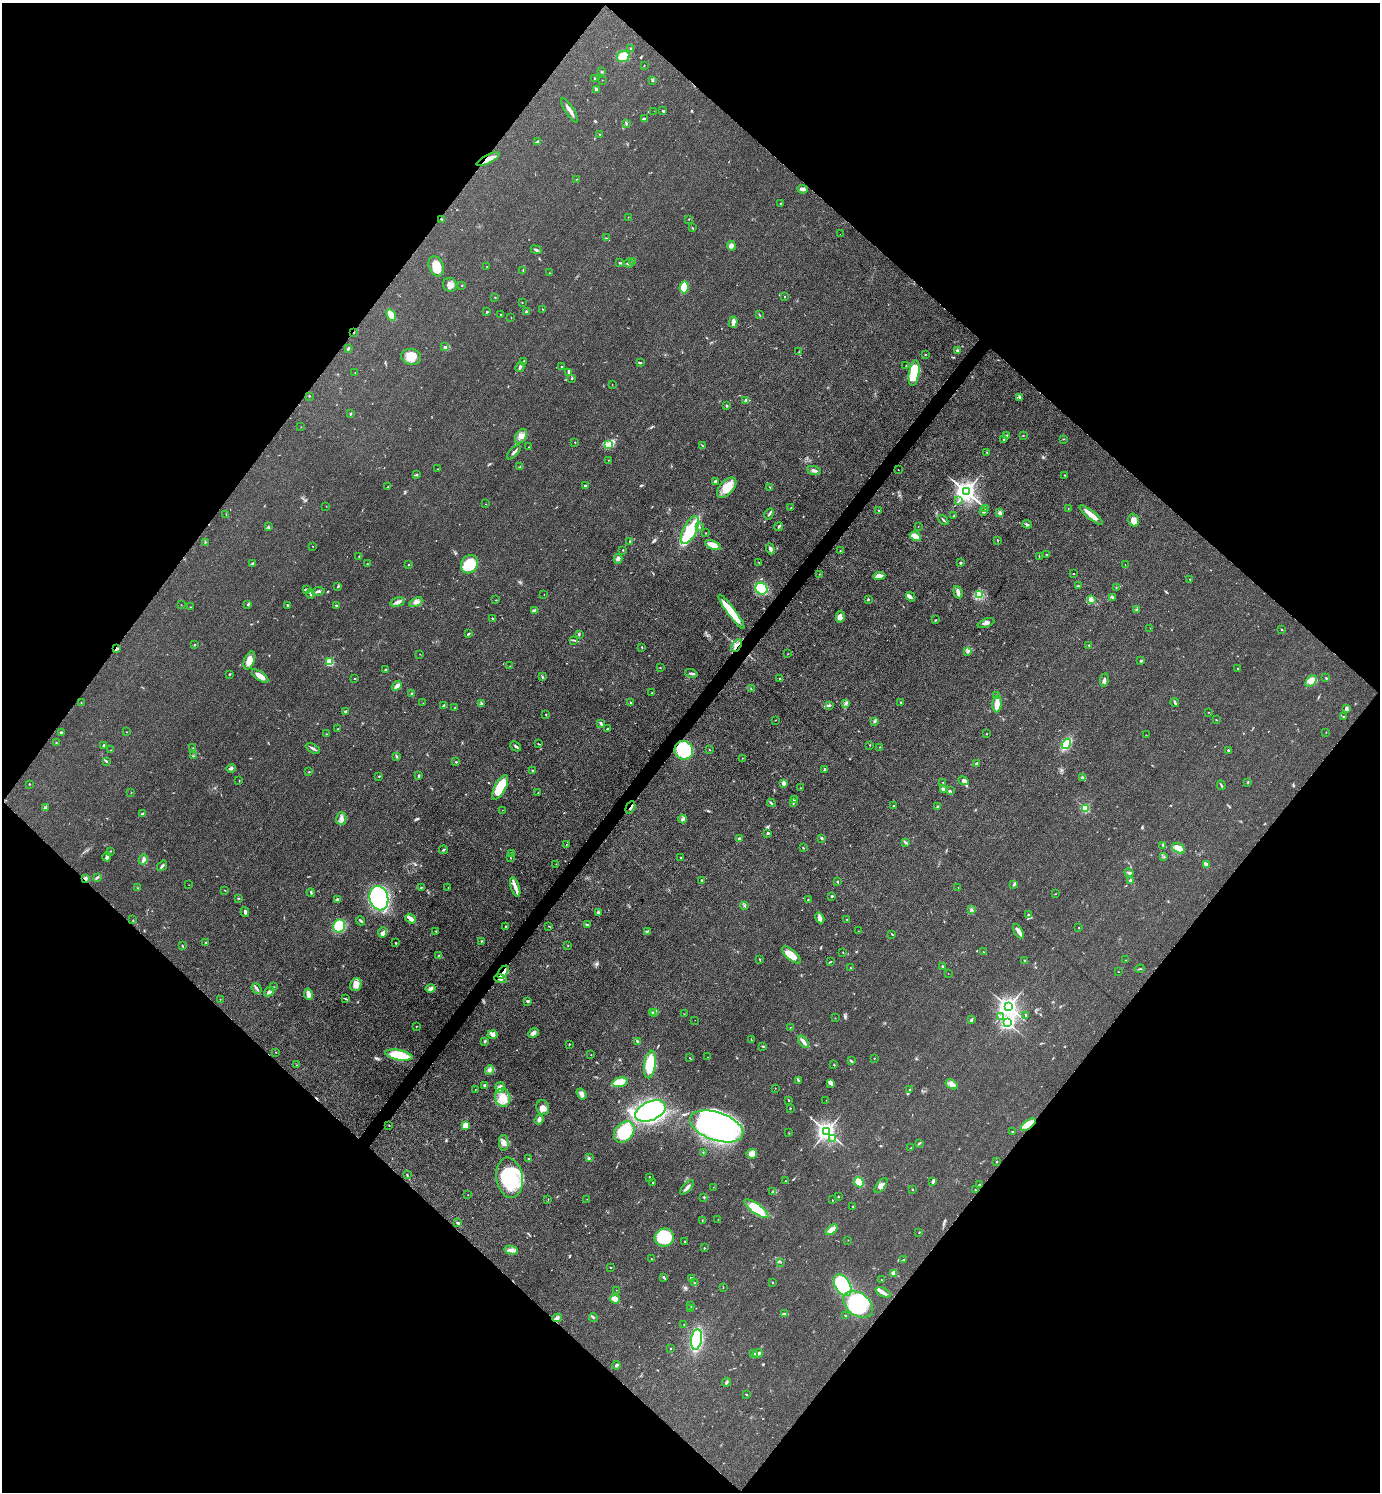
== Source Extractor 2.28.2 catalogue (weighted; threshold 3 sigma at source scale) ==
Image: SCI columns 299-5808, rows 3-5959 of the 5964 x 5961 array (HDU 1 of 3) = the unmasked area's bounding box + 8 px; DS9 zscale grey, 4 x 4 block average (1 PNG px = mean of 4 x 4 image px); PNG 1382 x 1494 px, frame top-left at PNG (2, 3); each listed source drawn as its Kron ellipse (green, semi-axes under 4 px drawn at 4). Shown black and unused: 50% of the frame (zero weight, under 3 of 4 exposures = <1% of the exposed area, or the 3 px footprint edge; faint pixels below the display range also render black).
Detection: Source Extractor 2.28.2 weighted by HDU 2 'WHT'. Background 0.0497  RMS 0.0063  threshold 0.0284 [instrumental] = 3 sigma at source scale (4.5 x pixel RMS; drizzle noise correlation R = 1.50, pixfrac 1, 0.05/0.05 arcsec/px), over >= 5 px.
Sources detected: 551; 4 inside a brighter object's white glare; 1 cosmic-ray / hot-pixel residue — neither listed nor drawn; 8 coinciding with a brighter row at this scale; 31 inside a brighter listed object's ellipse — not listed separately; of the other 507, all 500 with FLUX_AUTO >= 0.657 (the completeness limit of this list) listed and drawn (7 fainter detections not listed), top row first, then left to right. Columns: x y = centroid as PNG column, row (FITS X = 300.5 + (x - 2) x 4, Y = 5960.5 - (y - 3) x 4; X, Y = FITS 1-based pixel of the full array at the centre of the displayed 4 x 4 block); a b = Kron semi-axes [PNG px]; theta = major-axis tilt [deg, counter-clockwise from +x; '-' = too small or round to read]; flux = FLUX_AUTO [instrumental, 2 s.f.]
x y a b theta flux
631 48 2 2 - 3.2
623 56 6 5 - 70
644 66 2 2 - 1
601 72 2 2 - 1.6
595 79 2 2 - 5.9
602 80 2 2 - 0.87
652 80 2 2 - 4.4
596 90 3 2 - 8.7
569 110 14 2 -57 21
654 111 2 2 - 0.89
663 111 2 2 - 6.7
644 119 3 2 - 8.9
626 123 2 2 - 1.9
600 134 2 2 - 2.3
537 142 3 2 - 3.8
488 159 12 3 26 41
576 179 2 2 - 1.6
803 189 5 2 - 19
780 203 2 2 - 1.5
628 217 2 2 - 1.2
441 219 4 2 - 4.8
689 219 2 2 - 1.8
692 228 2 2 - 2.5
840 234 2 2 - 0.72
606 238 2 2 - 1.2
731 246 5 4 - 10
536 250 5 2 - 7
633 261 3 2 - 5
620 263 2 2 - 3.9
628 263 5 2 - 5.4
436 266 10 7 -69 46
487 266 2 2 - 1.5
523 270 3 2 - 2.6
549 273 2 2 - 2.2
450 285 7 6 - 24
462 285 2 2 - 2.1
684 287 6 4 84 55
784 297 2 2 - 2.2
495 298 2 2 - 1.4
522 303 2 2 - 1.5
542 309 2 2 - 1.3
487 312 2 2 - 4.6
526 312 3 2 - 5.4
500 314 2 2 - 1.8
391 315 6 3 -62 40
759 315 3 2 - 2.1
511 318 2 2 - 1.1
733 322 5 2 - 24
354 332 2 2 - 1.6
444 347 2 2 - 3.8
348 348 3 2 - 5.7
957 351 2 2 - 45
799 352 2 2 - 1.2
925 355 2 2 - 2.3
411 357 10 8 -11 50
523 361 3 2 - 2.9
640 363 3 2 - 4.1
906 366 2 2 - 2.3
520 367 5 2 - 7.9
561 367 2 2 - 4.2
569 372 3 2 - 16
355 373 2 2 - 1.2
914 373 13 5 81 150
572 378 3 2 - 3
612 385 2 2 - 0.86
309 396 2 2 - 2.1
1020 397 2 2 - 2.7
746 400 2 2 - 56
726 406 3 2 - 4
350 414 2 2 - 3.9
301 427 2 2 - 2
1007 435 4 2 - 4.9
1023 435 2 2 - 1.2
521 436 8 5 60 21
1063 439 2 2 - 1.6
1004 440 2 2 - 1.9
575 442 2 2 - 3.3
609 445 4 3 - 9.5
703 446 3 2 - 1.7
528 447 2 2 - 1.7
514 452 9 2 46 8.9
987 452 2 2 - 0.99
608 460 2 2 - 1.8
520 467 2 2 - 2.3
438 469 2 2 - 1.2
898 470 2 2 - 0.93
814 471 7 3 -19 12
416 475 3 2 - 3.5
1065 475 2 2 - 1.9
715 481 3 2 - 5.2
388 486 3 2 - 1.6
585 486 4 2 - 7.2
770 487 2 2 - 1.9
727 488 12 6 47 60
966 492 3 3 - 2700
958 501 2 2 - 2
486 504 2 2 - 1.1
326 506 2 2 - 0.71
790 508 2 2 - 0.99
986 509 2 2 - 2.6
1068 509 2 2 - 0.89
879 510 3 2 - 2.9
983 512 3 2 - 4.5
1000 513 4 4 - 11
226 514 2 2 - 1
769 514 6 2 60 5.7
954 515 4 2 - 3
1091 515 14 3 -39 48
943 520 5 2 - 4.5
1134 520 6 5 - 17
1027 524 4 2 - 5.2
918 526 2 2 - 0.83
268 527 3 2 - 3.3
699 527 2 2 - 3.7
779 527 5 2 - 6
690 530 15 6 63 110
706 533 2 2 - 1.3
915 536 6 4 -27 39
997 540 2 2 - 2
630 541 3 2 - 2.8
205 542 2 2 - 1.5
713 545 8 4 -22 51
313 546 2 2 - 0.84
770 549 6 3 -69 10
623 550 2 2 - 2.1
840 551 2 2 - 1.2
1047 555 3 2 - 2.6
359 556 3 2 - 2.1
1039 556 2 2 - 1.9
618 559 5 3 - 8.7
759 562 2 2 - 1.2
960 563 2 2 - 4.7
252 564 4 2 - 6.3
367 564 2 2 - 1.8
408 564 2 2 - 6.7
469 564 9 8 - 150
1125 564 2 2 - 0.78
1073 573 2 2 - 1.6
819 574 2 2 - 0.99
879 576 6 3 5 26
1189 579 2 2 - 1.5
338 586 3 2 - 4.2
1079 586 2 2 - 1.1
1116 587 2 2 - 1.2
306 589 4 2 - 8.2
761 589 6 5 - 150
318 591 6 2 9 8.6
958 592 6 2 -72 20
310 594 5 2 - 5.9
544 594 2 2 - 0.74
980 594 4 3 - 9.9
911 597 5 2 - 7.7
1112 597 4 2 - 4.3
868 599 2 2 - 3.5
496 600 2 2 - 1
1091 600 4 3 - 8.2
398 602 7 3 14 14
416 602 7 4 28 15
248 604 3 2 - 4.4
181 605 2 2 - 0.82
287 605 2 2 - 6.6
336 605 2 2 - 5.6
190 607 2 2 - 1.1
1137 610 2 2 - 1.2
534 611 3 2 - 4.4
731 612 21 4 -54 94
840 617 6 3 84 12
492 618 3 2 - 2.5
936 620 2 2 - 2.1
986 623 9 3 20 12
1150 628 2 2 - 0.72
1282 629 2 2 - 3.2
468 633 3 2 - 3.8
579 634 2 2 - 1.6
574 640 3 2 - 3.8
194 645 3 2 - 2.1
737 645 7 2 55 11
1089 645 2 2 - 1.9
642 647 3 2 - 2.1
117 649 3 3 - 5.2
967 651 2 2 - 3.1
420 654 2 2 - 0.82
788 654 2 2 - 1
249 660 9 5 70 32
1141 661 2 2 - 5.7
329 662 2 2 - 250
510 666 2 2 - 1.4
660 667 2 2 - 1.3
1238 669 4 2 - 3.4
385 670 2 2 - 6.2
691 673 6 2 -13 6.9
229 674 3 2 - 2.3
260 676 10 3 -37 36
542 677 3 2 - 3.1
1326 678 2 2 - 2.6
354 679 2 2 - 1.9
780 679 2 2 - 2.9
1104 680 7 2 81 9
1311 681 7 4 44 33
397 686 5 3 - 19
751 689 2 2 - 1.4
412 693 2 2 - 4.3
652 693 2 2 - 2.4
996 695 2 2 - 1.8
81 702 2 2 - 1.4
900 702 2 2 - 1.9
423 703 2 2 - 1
631 703 2 2 - 9.1
846 703 2 2 - 2.3
1175 703 4 2 - 4.9
481 704 4 3 - 5.4
997 704 8 4 86 31
829 705 3 2 - 3.7
444 706 4 2 - 12
455 707 3 2 - 2
1346 708 4 3 - 6.9
346 711 4 2 - 6.6
1208 712 2 2 - 1.1
546 714 2 2 - 1.5
1344 717 3 2 - 3.6
775 720 2 2 - 1
1216 720 2 2 - 1.3
875 721 3 2 - 4.6
601 723 4 2 - 7.4
338 729 2 2 - 2.1
608 729 4 2 - 4.1
61 732 3 2 - 8.2
126 732 2 2 - 1.3
1326 732 2 2 - 1.1
987 733 2 2 - 1.1
327 734 3 2 - 1.7
1146 735 2 2 - 1.1
56 743 2 2 - 1.1
539 744 3 2 - 2.1
1066 744 6 3 54 160
104 745 2 2 - 5.7
870 745 2 2 - 2.1
515 746 6 2 -44 7.6
880 747 2 2 - 2.5
193 748 2 2 - 1.6
313 748 7 2 -30 9
111 750 2 2 - 1.3
684 750 9 9 - 200
709 750 2 2 - 1.9
1228 750 3 2 - 2.7
193 756 4 2 - 2.7
396 756 3 2 - 3.2
742 758 2 2 - 1.2
106 761 3 2 - 4.7
455 762 2 2 - 1.4
976 763 3 2 - 3.9
231 768 4 2 - 8.3
824 769 3 2 - 4.5
532 771 3 2 - 3.4
309 772 2 2 - 2.4
379 776 2 2 - 5.5
419 776 3 2 - 5.9
1083 778 4 2 - 2.6
239 780 2 2 - 1.7
964 781 5 4 - 9
943 782 2 2 - 1.4
1248 782 2 2 - 2.2
784 783 4 3 - 13
29 784 2 2 - 2
1221 785 5 2 - 6.2
500 787 13 5 61 120
801 788 2 2 - 1.7
943 789 3 3 - 9
950 791 4 2 - 3.7
131 792 2 2 - 1.3
538 793 2 2 - 1.5
794 800 2 2 - 1.9
793 802 2 2 - 2.8
771 803 4 2 - 4.1
894 806 2 2 - 2.2
937 806 3 2 - 3.3
45 807 3 3 - 5.4
630 807 6 2 63 9.5
1085 808 2 2 - 330
502 810 2 2 - 0.67
142 814 2 2 - 9
341 819 6 5 - 14
683 819 4 3 - 9.1
768 833 2 2 - 6.5
739 838 2 2 - 16
821 838 3 2 - 3.8
905 842 3 2 - 2.9
566 845 2 2 - 1.3
1163 845 2 2 - 2.9
803 848 2 2 - 3.1
1178 848 7 4 -29 29
443 850 4 2 - 3.5
110 851 2 2 - 1.7
512 853 3 2 - 1.6
107 857 4 3 - 10
1164 857 2 2 - 1.7
510 858 2 2 - 2.4
681 858 2 2 - 1.7
143 860 5 4 - 12
556 864 2 2 - 0.89
1206 865 3 2 - 26
162 866 6 2 51 8.2
1129 873 4 2 - 7.9
97 877 4 2 - 4
85 879 4 3 - 7
702 880 2 2 - 3.1
1130 880 3 2 - 6.1
837 882 2 2 - 2.5
1014 884 3 2 - 3.9
189 885 2 2 - 0.68
448 887 2 2 - 0.93
515 887 10 3 -72 20
958 887 2 2 - 1.4
138 888 2 2 - 1.6
421 888 2 2 - 2.2
225 890 2 2 - 1.2
311 893 4 2 - 3.6
1055 894 2 2 - 1.6
832 896 2 2 - 3.8
238 898 3 2 - 2.2
379 898 12 9 -77 460
337 899 3 2 - 4.8
808 899 4 2 - 3.2
744 905 2 2 - 2.4
971 910 2 2 - 3.2
245 912 5 3 - 8.4
598 913 3 2 - 9.1
1028 915 3 3 - 5
820 918 6 3 -59 11
411 919 6 2 -38 33
133 920 2 2 - 0.96
847 920 3 2 - 2.2
361 921 5 2 - 4.4
587 925 3 2 - 6.8
339 926 6 6 - 120
506 926 3 2 - 5.1
549 926 2 2 - 1.3
1079 928 2 2 - 2.4
436 931 3 2 - 3.2
647 931 4 2 - 4.8
858 931 2 2 - 0.87
1018 931 8 3 -60 20
383 932 5 4 - 11
892 934 3 2 - 2
482 941 2 2 - 1.5
206 943 2 2 - 1.6
396 943 2 2 - 2.8
182 946 3 2 - 2.7
568 946 2 2 - 1.5
843 952 2 2 - 1.4
983 952 2 2 - 1.5
791 955 12 5 -43 50
439 956 3 2 - 2.9
760 959 2 2 - 2.5
1126 960 2 2 - 0.97
1025 961 2 2 - 3.2
830 962 3 2 - 2.4
942 966 2 2 - 4.8
850 968 2 2 - 1.4
1140 969 5 2 - 3.3
1118 971 2 2 - 1.2
503 972 7 4 53 26
948 973 2 2 - 0.69
500 979 6 3 -12 10
356 985 7 5 65 23
273 987 2 2 - 0.87
256 988 5 3 - 7.5
431 988 5 3 - 11
269 992 5 2 - 13
308 994 6 3 -79 22
220 999 2 2 - 0.84
345 999 3 2 - 3
528 1001 3 3 - 4.7
1008 1007 3 3 - 2600
655 1012 3 2 - 3.1
652 1013 3 2 - 3.5
684 1014 2 2 - 1.2
1000 1016 2 2 - 2.6
1026 1016 3 2 - 2.7
835 1018 2 2 - 1
695 1020 2 2 - 0.66
971 1020 3 2 - 4.2
1008 1023 2 2 - 1000
416 1026 2 2 - 1.7
790 1027 2 2 - 0.96
533 1033 6 4 41 13
493 1034 5 4 - 10
751 1040 3 2 - 1.7
485 1041 2 2 - 3
637 1041 3 3 - 5.3
804 1042 7 2 -50 18
569 1044 2 2 - 2.1
763 1047 3 2 - 2.4
276 1052 2 2 - 1.2
399 1055 14 5 -11 120
591 1055 2 2 - 1.3
707 1057 2 2 - 1
689 1058 2 2 - 1.7
874 1059 3 2 - 1.2
851 1061 4 2 - 4.5
650 1064 14 5 82 150
297 1065 2 2 - 1.1
834 1065 2 2 - 2
489 1070 5 3 - 12
798 1081 3 2 - 3
620 1082 8 4 16 61
830 1083 4 2 - 6.3
952 1084 6 4 -30 16
485 1086 3 2 - 7.2
500 1087 5 4 - 18
775 1088 2 2 - 0.88
475 1089 2 2 - 0.95
910 1089 2 2 - 2.1
582 1094 6 4 -55 16
503 1098 9 7 -72 57
789 1100 2 2 - 2.2
826 1100 2 2 - 0.67
543 1108 7 6 - 23
790 1109 2 2 - 2
650 1111 16 9 24 1000
539 1120 5 3 - 11
1028 1124 9 4 37 75
389 1125 2 2 - 1.1
465 1125 3 2 - 26
717 1126 28 14 -19 980
826 1131 3 3 - 2500
1012 1131 2 2 - 1.5
624 1132 12 8 49 170
789 1133 2 2 - 1
833 1139 4 2 - 5.4
504 1143 8 5 -89 18
919 1143 4 2 - 4.1
911 1148 2 2 - 1.4
703 1152 2 2 - 1.6
752 1154 5 5 - 29
589 1157 2 2 - 1.4
529 1159 2 2 - 6.8
997 1162 2 2 - 2.2
407 1175 3 2 - 2.6
649 1177 2 2 - 1.4
509 1178 20 13 -80 300
785 1181 2 2 - 1.5
653 1182 2 2 - 2.3
859 1182 5 3 - 71
933 1182 4 3 - 7.5
881 1185 9 4 52 16
979 1185 2 2 - 2.5
687 1187 9 3 47 12
713 1187 2 2 - 0.88
912 1189 2 2 - 2.2
975 1190 3 2 - 2.5
772 1191 2 2 - 1.8
468 1195 2 2 - 0.98
704 1197 3 2 - 3.8
838 1197 2 2 - 2.4
548 1199 2 2 - 1.6
587 1199 2 2 - 0.75
832 1200 2 2 - 1.4
853 1206 2 2 - 1.4
756 1209 14 5 -36 140
718 1219 2 2 - 0.78
702 1221 2 2 - 1.8
458 1223 3 2 - 6.1
832 1230 7 3 37 24
919 1232 2 2 - 1.4
664 1238 9 9 - 210
848 1240 2 2 - 1.2
685 1241 2 2 - 3
704 1248 2 2 - 3.1
511 1250 7 3 -14 13
651 1259 2 2 - 1.6
903 1260 3 2 - 3.1
781 1262 2 2 - 1.2
611 1267 2 2 - 2.6
894 1273 2 2 - 95
664 1277 4 2 - 3.7
691 1278 3 2 - 5.3
881 1280 2 2 - 1.6
772 1282 2 2 - 2.6
694 1283 2 2 - 1.9
843 1285 12 7 -60 470
723 1287 2 2 - 1.2
616 1290 2 2 - 0.84
883 1292 8 3 -23 14
615 1299 5 3 - 42
858 1304 16 11 -35 320
691 1306 2 2 - 2.3
691 1308 3 2 - 2.7
784 1314 3 2 - 3.1
845 1315 2 2 - 2.4
593 1317 4 2 - 4.5
557 1318 5 3 - 8.3
684 1324 2 2 - 0.89
696 1339 10 5 81 280
670 1349 2 2 - 2.4
758 1353 5 2 - 15
753 1354 4 2 - 4.9
616 1365 4 2 - 5.4
727 1382 4 2 - 6.4
746 1395 3 2 - 2.6
Overlapping masked pixels (flux is a lower limit): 11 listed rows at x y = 488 159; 441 219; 354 332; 737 645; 117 649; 684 750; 630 807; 85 879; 503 972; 500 979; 1028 1124
Diffuse or blended objects may show on this block-average render without a row.